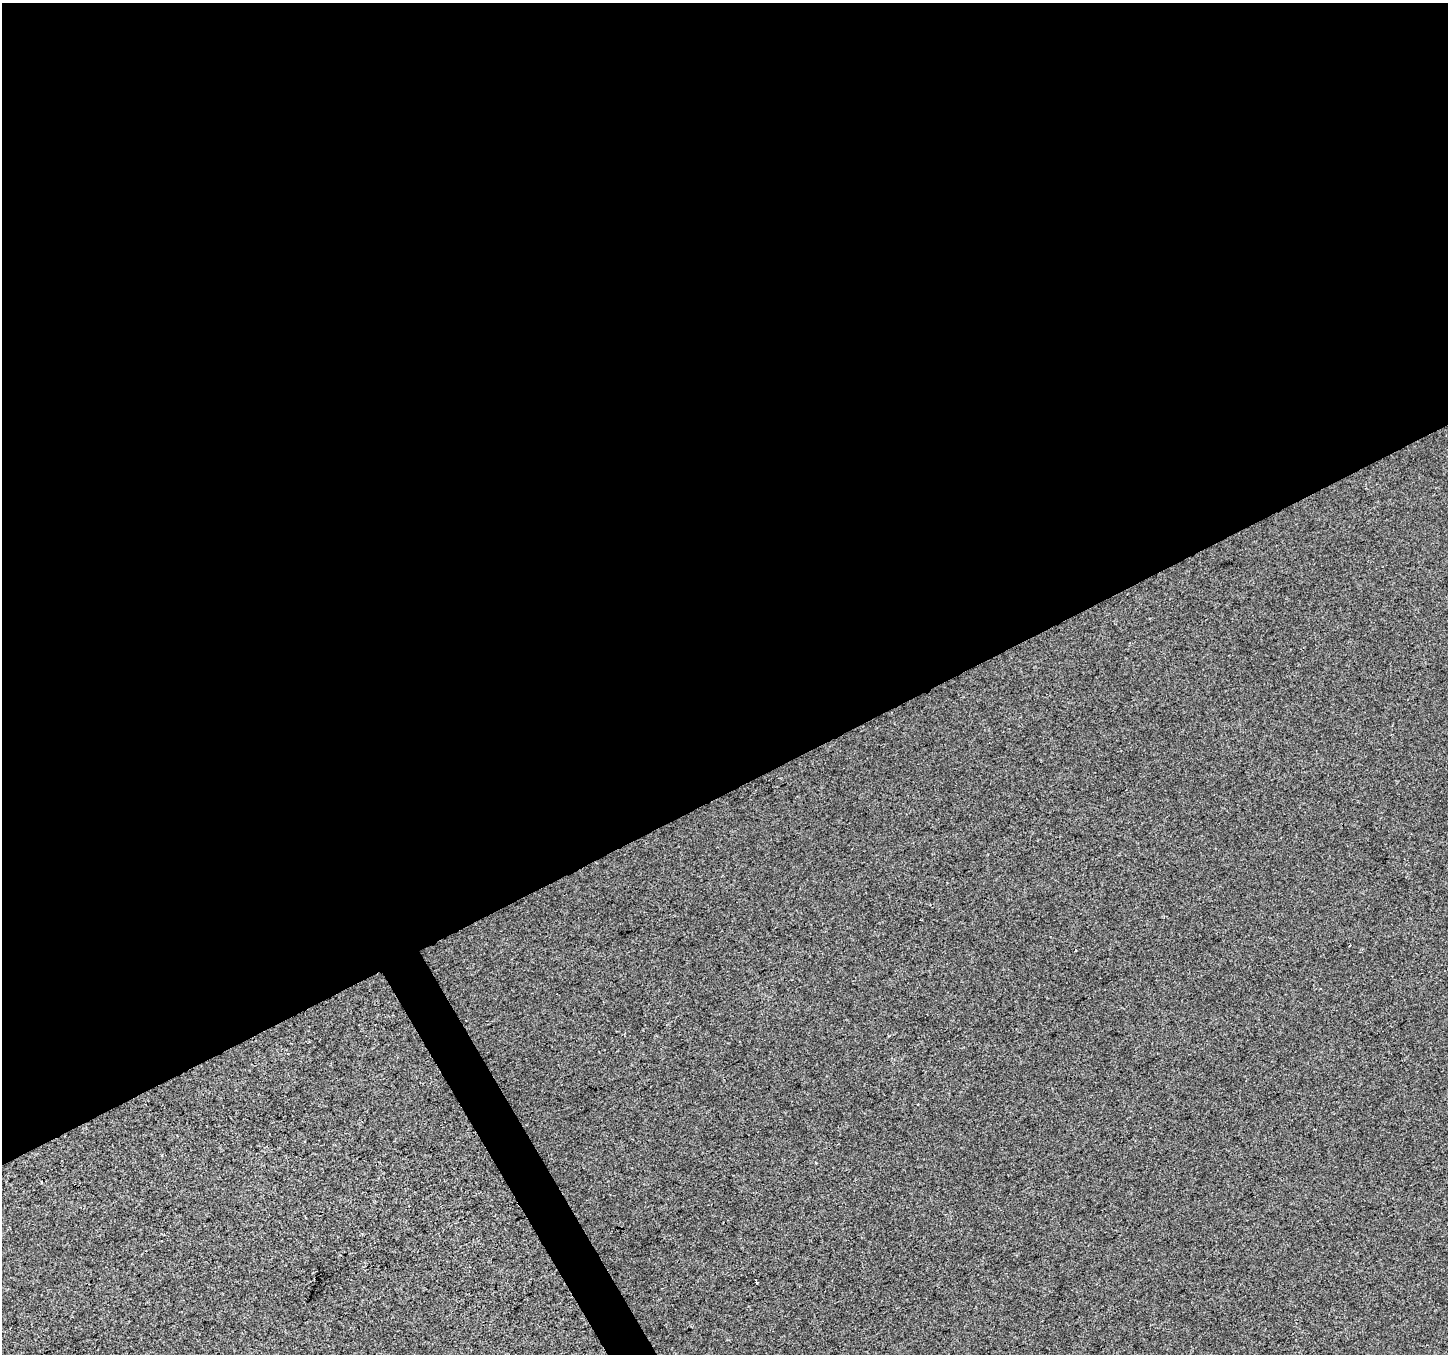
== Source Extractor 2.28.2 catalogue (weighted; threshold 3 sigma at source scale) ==
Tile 2 of 4 x 4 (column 2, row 1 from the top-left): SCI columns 1449-2894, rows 4218-5569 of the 5787 x 5673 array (HDU 1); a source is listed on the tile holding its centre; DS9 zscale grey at full resolution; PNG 1450 x 1356 px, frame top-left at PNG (2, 3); no overlay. Shown black and unused: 60% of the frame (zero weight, under 2 of 3 exposures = <1% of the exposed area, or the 3 px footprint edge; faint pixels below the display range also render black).
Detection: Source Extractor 2.28.2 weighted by HDU 2 'WHT'; one run over the whole footprint, this tile lists its part. Background -4.23e-04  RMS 0.0056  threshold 0.0253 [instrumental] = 3 sigma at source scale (4.5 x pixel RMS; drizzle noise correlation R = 1.50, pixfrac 1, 0.0396/0.0396 arcsec/px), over >= 5 px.
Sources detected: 4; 2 cosmic-ray / hot-pixel residue — not listed; the other 2 listed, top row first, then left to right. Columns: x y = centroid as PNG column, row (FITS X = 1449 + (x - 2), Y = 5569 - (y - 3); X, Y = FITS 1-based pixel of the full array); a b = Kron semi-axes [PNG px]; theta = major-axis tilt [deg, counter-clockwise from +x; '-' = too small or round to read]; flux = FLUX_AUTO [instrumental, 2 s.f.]
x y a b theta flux
921 920 3 2 - 0.49
1349 945 3 2 - 0.64